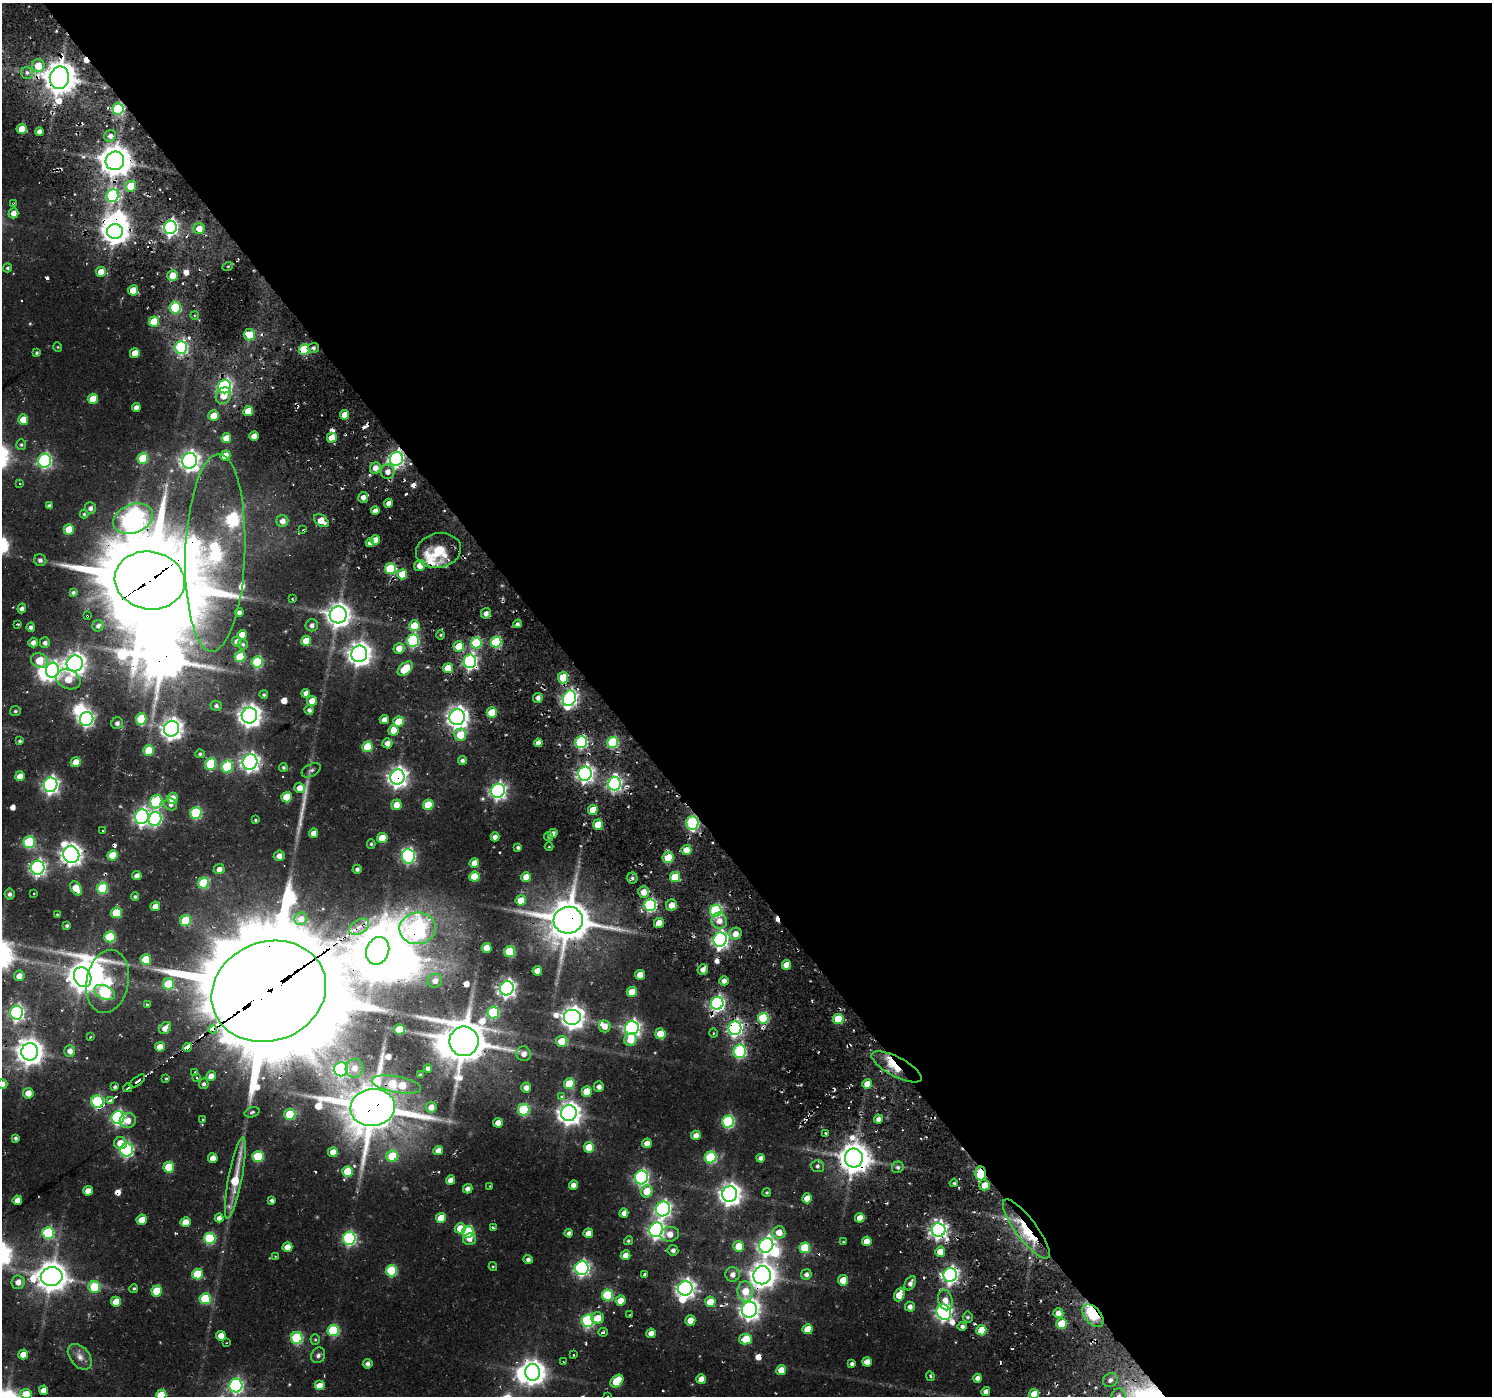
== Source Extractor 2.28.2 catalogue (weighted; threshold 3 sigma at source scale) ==
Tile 8 of 4 x 4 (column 4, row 2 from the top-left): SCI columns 4704-6193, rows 2993-4386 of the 6194 x 6150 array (HDU 1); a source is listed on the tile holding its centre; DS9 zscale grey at full resolution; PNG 1494 x 1398 px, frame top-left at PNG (2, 3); each listed source drawn as its Kron ellipse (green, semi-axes under 4 px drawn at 4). Shown black and unused: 60% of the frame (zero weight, under 2 of 3 exposures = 8% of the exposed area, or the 3 px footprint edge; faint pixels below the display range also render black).
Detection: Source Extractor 2.28.2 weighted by HDU 2 'WHT'; one run over the whole footprint, this tile lists its part. Background 0.0462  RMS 0.0054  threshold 0.0243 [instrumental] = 3 sigma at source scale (4.5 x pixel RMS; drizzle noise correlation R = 1.50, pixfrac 1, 0.0396/0.0396 arcsec/px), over >= 5 px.
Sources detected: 479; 17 inside a brighter object's white glare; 26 cosmic-ray / hot-pixel residue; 1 long thin detection or spike segment (spike, bleed or trail) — neither listed nor drawn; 7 inside a brighter listed object's ellipse — not listed separately; the other 428 listed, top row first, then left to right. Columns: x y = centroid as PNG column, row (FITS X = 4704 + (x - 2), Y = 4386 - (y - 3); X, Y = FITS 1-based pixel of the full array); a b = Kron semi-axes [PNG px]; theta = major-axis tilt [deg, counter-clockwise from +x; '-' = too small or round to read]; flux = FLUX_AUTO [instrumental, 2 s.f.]
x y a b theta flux
38 66 6 6 - 10
27 73 6 6 - 1.6
59 78 11 9 80 1000
118 109 5 5 - 50
22 129 5 5 - 11
39 132 4 4 - 3
110 136 6 5 - 2.6
115 161 9 9 - 950
131 186 5 5 - 15
112 195 6 6 - 55
13 203 3 2 - 0.5
13 213 5 5 - 4
170 227 7 6 - 140
199 229 5 5 - 7.2
115 231 8 7 - 520
228 266 5 3 - 0.48
7 268 4 4 - 0.93
101 272 5 5 - 5.6
172 275 5 5 - 6.9
133 290 5 5 - 9.1
175 307 6 5 - 28
195 315 4 3 - 0.61
154 322 5 5 - 18
249 335 5 5 - 10
58 347 4 4 - 0.52
181 347 6 6 - 73
313 348 5 5 - 1.5
304 349 5 5 - 33
37 353 3 3 - 0.84
135 353 5 5 - 7.7
225 387 7 6 - 96
223 396 8 7 - 7
93 399 5 5 - 14
136 408 4 4 - 3.3
248 411 5 5 - 13
344 415 5 4 - 5.7
214 416 5 5 - 7.5
23 419 5 5 - 9
254 436 4 4 - 4.9
226 438 5 5 - 8.2
332 438 5 5 - 7.8
21 445 5 5 - 0.82
225 456 5 5 - 11
143 458 5 5 - 22
396 459 7 6 - 140
45 461 7 6 - 96
190 461 8 7 - 270
375 468 6 5 - 5
388 472 7 7 - 3.9
20 484 3 3 - 0.96
363 497 5 5 - 3
388 503 4 4 - 3.1
49 506 4 4 - 1.8
90 508 6 5 - 2
375 511 4 4 - 3.3
84 514 4 4 - 0.67
133 519 21 14 21 320
282 521 6 6 - 3.8
321 521 8 5 -36 7.6
69 529 5 5 - 12
303 530 4 3 - 0.5
375 540 5 4 - 5.7
370 543 4 4 - 3
438 551 23 17 12 20
215 553 99 30 88 150
40 560 6 6 - 1.8
420 565 5 5 - 5.1
390 569 5 5 - 39
402 574 5 5 - 12
150 580 35 29 -10 5600
73 592 4 4 - 1.1
293 599 4 2 - 0.41
22 608 5 4 - 1.8
239 612 4 4 - 2.1
486 613 5 5 - 3
338 615 8 8 - 430
87 616 3 2 - 0.49
18 624 3 3 - 0.98
517 624 4 4 - 1.8
312 625 6 6 - 2.2
98 626 6 5 - 1.7
414 626 5 5 - 14
31 627 4 4 - 1.7
242 635 5 5 - 6.7
441 635 5 3 - 0.66
237 641 5 5 - 2.7
306 641 5 5 - 9.8
413 641 6 5 - 69
33 642 5 5 - 2.8
496 642 5 5 - 37
45 643 5 5 - 1.9
476 643 5 5 - 35
243 644 5 5 - 1.1
459 646 5 5 - 12
399 648 5 5 - 6
359 654 8 8 - 450
240 657 5 5 - 24
39 660 9 7 -24 14
470 661 7 6 - 120
257 662 6 5 - 42
75 664 8 8 - 370
448 668 5 5 - 11
405 669 9 5 42 16
52 670 7 6 - 150
563 677 6 5 - 15
68 679 13 9 -22 9.2
306 693 4 4 - 3.1
264 695 4 4 - 0.84
538 698 5 5 - 2.4
569 698 8 6 72 180
312 701 5 5 - 6.9
216 706 5 5 - 1.5
309 710 5 4 - 1.8
15 711 5 5 - 0.86
492 713 5 5 - 16
249 716 8 7 - 400
457 717 8 7 - 360
87 719 7 6 - 120
141 719 6 5 - 22
384 720 5 4 - 3.9
399 722 5 5 - 15
117 723 6 5 - 2.1
171 729 8 7 - 350
394 730 5 5 - 7.8
460 735 6 6 - 14
20 741 4 4 - 0.97
581 742 6 6 - 72
613 742 5 5 - 47
387 743 5 5 - 3.8
538 743 4 4 - 3.3
367 747 5 5 - 17
149 750 5 5 - 15
200 754 5 4 - 0.94
462 760 4 4 - 1.7
76 762 5 5 - 7.9
250 762 7 7 - 240
211 764 6 5 - 31
227 767 6 5 - 33
283 767 4 4 - 0.98
311 770 10 6 27 1.6
585 774 7 6 - 200
20 776 5 5 - 5.9
397 777 7 7 - 300
614 784 7 6 - 140
51 785 7 6 - 190
299 788 5 5 - 4.9
498 791 7 6 - 170
287 797 5 5 - 15
172 798 6 5 - 9.4
156 802 7 6 - 52
171 804 6 6 - 2
396 805 5 5 - 5.8
428 805 5 5 - 18
593 810 5 5 - 10
196 813 6 5 - 49
142 817 7 6 - 170
155 819 7 6 - 78
255 820 3 3 - 0.6
692 823 7 6 - 74
598 825 5 5 - 13
103 831 3 2 - 0.47
313 833 5 4 - 4.1
553 833 5 4 - 2.7
495 837 4 4 - 2.8
549 837 4 4 - 0.78
382 838 5 5 - 13
29 842 6 6 - 45
371 844 4 4 - 0.81
518 847 4 3 - 1.2
549 847 4 3 - 0.4
686 850 5 5 - 6.7
71 855 9 8 - 350
112 855 5 5 - 12
279 856 5 5 - 3.6
408 856 7 6 - 96
668 858 6 5 - 16
474 863 5 5 - 6
38 868 7 6 - 150
219 869 5 5 - 2.8
357 869 4 4 - 1.6
137 876 4 4 - 2.9
474 877 5 5 - 16
526 877 5 5 - 6.2
675 877 5 5 - 21
632 878 5 5 - 1.3
203 883 5 5 - 31
76 888 8 5 -56 11
102 888 5 5 - 35
643 892 6 5 - 5.9
34 893 3 2 - 0.8
10 894 5 5 - 1.5
135 897 4 4 - 1.1
521 900 5 5 - 8.2
650 905 6 6 - 84
671 905 5 5 - 5.3
155 906 5 4 - 5.3
716 911 6 6 - 76
116 913 5 5 - 22
57 915 3 3 - 0.5
301 919 6 6 - 2.9
568 920 15 13 5 1900
185 921 5 5 - 23
719 921 8 7 - 5.1
659 923 5 5 - 8.3
67 926 4 3 - 1
359 927 11 7 31 5
417 928 18 15 8 180
735 934 6 6 - 5.3
110 937 5 5 - 28
720 940 7 6 - 180
487 948 5 5 - 8
378 951 14 11 68 1000
510 952 5 5 - 32
146 960 5 5 - 20
786 965 5 4 - 7.7
703 969 5 5 - 3.6
537 971 5 5 - 6.3
640 975 5 5 - 6.5
19 976 5 5 - 4.2
83 977 10 8 -63 630
107 981 32 21 79 32
435 981 7 7 - 3.5
724 981 4 4 - 2.9
168 984 5 5 - 26
507 988 7 7 - 220
269 991 58 49 21 19000
105 992 11 6 -23 57
632 992 5 5 - 9.3
717 1003 6 6 - 130
147 1004 3 3 - 1.8
493 1012 6 6 - 44
17 1013 7 6 - 140
572 1017 9 8 - 410
763 1018 5 5 - 36
838 1019 5 5 - 21
605 1026 6 5 - 4.3
165 1028 7 5 52 4.9
632 1028 7 7 - 180
735 1028 7 6 - 150
213 1029 4 3 - 280
399 1029 5 5 - 18
713 1033 5 3 - 0.45
660 1034 5 5 - 10
90 1037 3 2 - 0.83
631 1040 6 6 - 9.1
464 1041 15 14 - 1800
562 1041 6 5 - 9.4
160 1047 5 5 - 6.2
188 1047 4 3 - 250
70 1051 6 5 - 3.4
740 1051 7 6 - 59
30 1052 8 8 - 630
524 1054 7 7 - 2.8
897 1067 28 9 -27 14
354 1068 9 8 - 5.4
341 1069 7 6 - 100
428 1069 4 4 - 2.1
195 1072 3 3 - 0.65
420 1075 4 3 - 0.85
211 1076 5 4 - 4.3
197 1078 4 3 - 1
166 1079 4 3 - 0.61
137 1081 9 4 37 1.6
2 1084 5 5 - 2.8
204 1084 5 4 - 1.3
396 1084 25 8 -10 32
569 1084 5 5 - 19
867 1084 5 4 - 6.9
115 1087 4 4 - 1.1
599 1087 5 5 - 2.5
128 1088 5 3 - 0.82
526 1088 5 5 - 3.4
587 1091 5 5 - 11
28 1093 5 5 - 5.4
561 1097 3 3 - 3.1
111 1101 4 3 - 92
97 1102 6 6 - 64
431 1107 5 5 - 4.2
373 1108 22 18 7 2500
524 1110 6 5 - 42
252 1112 7 5 18 1.1
569 1113 8 8 - 420
290 1114 6 5 - 16
118 1118 7 6 - 110
878 1119 4 4 - 2.9
128 1120 8 7 - 5.3
203 1120 3 3 - 1.4
728 1121 6 6 - 68
498 1123 5 4 - 5.6
826 1133 3 3 - 0.62
696 1135 5 4 - 4.2
16 1138 4 3 - 1.2
120 1143 6 6 - 7.2
647 1143 5 4 - 4.5
589 1147 5 5 - 10
127 1150 6 6 - 91
438 1150 5 4 - 3.9
333 1152 5 5 - 4.8
258 1156 5 5 - 29
392 1156 6 5 - 24
711 1157 6 6 - 47
213 1158 5 4 - 5
761 1158 4 4 - 2.6
854 1158 9 9 - 910
817 1166 6 6 - 1.4
169 1167 5 5 - 19
898 1167 6 5 - 1.4
348 1171 5 5 - 17
981 1173 7 5 -87 37
641 1177 7 6 - 120
235 1178 41 7 79 23
450 1180 5 4 - 3.4
954 1183 4 3 - 0.77
573 1185 4 4 - 3.5
984 1185 5 5 - 8.1
490 1186 3 3 - 0.36
468 1189 5 4 - 2.4
88 1191 5 5 - 5.5
647 1191 6 5 - 11
767 1192 4 4 - 0.74
730 1194 8 7 - 380
807 1198 5 5 - 6.5
17 1200 5 4 - 4.9
272 1201 4 4 - 1.5
663 1209 7 7 - 170
624 1213 5 4 - 2.9
219 1218 4 4 - 2.7
441 1218 5 5 - 10
860 1218 5 4 - 5.2
142 1220 5 5 - 6.5
185 1222 5 5 - 7.1
460 1228 5 5 - 9.4
493 1228 4 3 - 1.4
1026 1229 36 10 -53 27
656 1230 7 7 - 190
938 1230 7 7 - 210
468 1232 6 6 - 47
779 1232 6 6 - 6.2
48 1233 6 6 - 50
569 1233 4 4 - 1.8
588 1233 5 4 - 5.4
670 1234 9 7 8 5.4
210 1238 5 5 - 42
349 1238 6 6 - 94
470 1239 7 6 - 3.4
628 1241 4 4 - 0.91
867 1241 5 5 - 7.6
843 1242 3 2 - 0.43
766 1245 8 6 56 200
739 1246 5 5 - 12
287 1247 5 5 - 5.6
805 1248 5 5 - 24
673 1250 5 5 - 2
940 1252 5 5 - 8.2
625 1255 5 4 - 4.8
275 1256 3 2 - 0.47
528 1259 4 4 - 1.8
493 1266 4 4 - 0.52
582 1268 7 6 - 140
391 1271 5 5 - 37
197 1274 5 5 - 19
732 1274 7 7 - 3.4
806 1274 5 5 - 2.2
645 1275 3 3 - 5
762 1275 9 8 - 580
950 1275 7 6 - 180
52 1277 11 9 7 880
843 1280 5 5 - 10
18 1282 7 7 - 4.1
910 1283 8 5 60 2.5
94 1287 6 6 - 22
134 1288 4 4 - 0.74
685 1288 7 7 - 250
157 1291 5 5 - 18
745 1291 10 7 -84 11
607 1295 5 5 - 38
899 1295 7 5 67 11
205 1299 5 5 - 30
945 1300 10 7 -76 5.1
620 1301 5 5 - 6.8
116 1302 5 5 - 9.2
710 1302 5 5 - 13
910 1307 5 5 - 2.6
749 1310 8 7 - 280
944 1312 8 7 - 180
1058 1313 5 5 - 5
630 1315 2 2 - 0.46
1093 1316 13 8 -49 25
968 1317 5 5 - 0.96
598 1318 6 5 - 7.3
690 1320 5 5 - 7.6
588 1321 6 6 - 73
1062 1324 5 5 - 17
962 1327 5 4 - 1.9
808 1329 5 5 - 9.6
333 1330 6 6 - 43
981 1330 5 5 - 16
603 1332 4 4 - 0.94
651 1333 5 4 - 4.8
221 1336 5 5 - 6
297 1338 6 6 - 48
746 1339 6 5 - 17
315 1340 5 4 - 0.67
226 1343 2 2 - 0.49
23 1354 5 5 - 5.8
318 1355 8 7 - 1.7
573 1355 3 2 - 0.43
80 1357 14 9 -50 4.3
563 1362 3 2 - 0.43
867 1362 5 4 - 5.2
368 1364 5 5 - 2.1
852 1364 4 4 - 1.7
781 1370 5 5 - 7.2
533 1372 8 7 - 460
930 1376 5 4 - 0.86
977 1378 4 4 - 2.8
701 1379 5 5 - 5.7
1110 1380 8 6 40 2.9
617 1381 7 5 43 19
319 1385 5 5 - 4.9
236 1386 7 6 - 120
44 1390 5 4 - 4.6
986 1392 4 4 - 3.1
26 1394 5 5 - 8.9
1034 1394 5 5 - 7.5
161 1395 5 5 - 15
608 1396 3 2 - 0.31
1119 1396 8 7 - 2.8
Overlapping masked pixels (flux is a lower limit): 37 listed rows (the first 20) at x y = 59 78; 118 109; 13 203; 304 349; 225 387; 396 459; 133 519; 215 553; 150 580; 87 616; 470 661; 397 777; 692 823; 76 888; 568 920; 359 927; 417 928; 269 991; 717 1003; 763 1018
Isophote crosses this tile's border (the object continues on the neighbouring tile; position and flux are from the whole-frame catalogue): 6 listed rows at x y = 2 1084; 26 1394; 1034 1394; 161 1395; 608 1396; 1119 1396